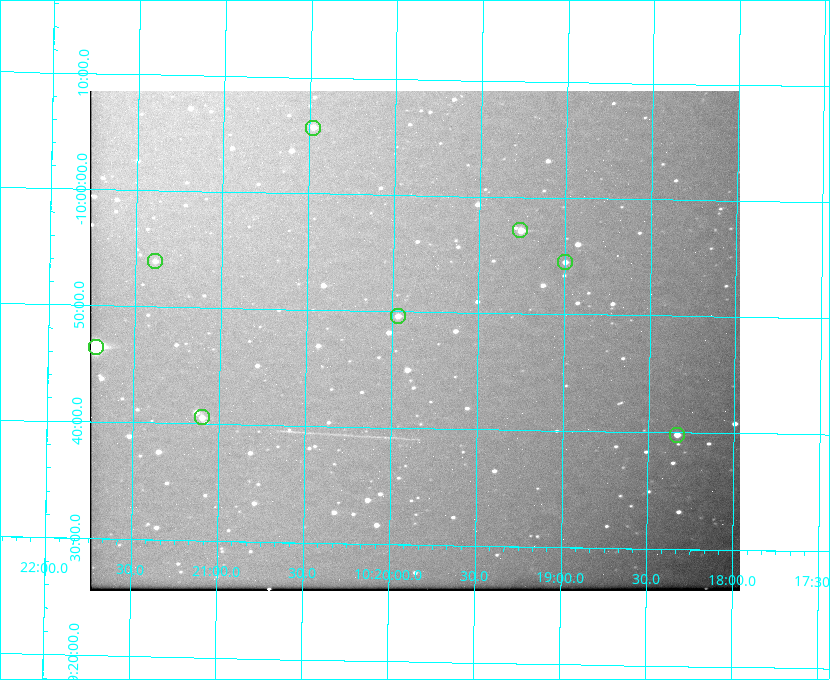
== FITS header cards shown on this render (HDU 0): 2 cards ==
NAXIS1  =                  650 / Width of table row in bytes
NAXIS2  =                  500 / Number of rows in table

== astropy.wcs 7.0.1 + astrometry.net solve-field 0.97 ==
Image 650 x 500 px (HDU 0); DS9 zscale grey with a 90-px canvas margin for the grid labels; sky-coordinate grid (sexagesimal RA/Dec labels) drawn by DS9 from the SOLVED WCS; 8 Tycho-2 reference stars matched to detected sources circled (green)
Header WCS: none
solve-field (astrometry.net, Tycho-2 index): SOLVED blind (the file carries no WCS)
Solved WCS: RA---TAN-SIP/DEC--TAN-SIP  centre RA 10:19:52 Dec -09:48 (154.97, -9.79 deg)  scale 5.17 arcsec/px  FOV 56.0' x 43.0'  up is +179 deg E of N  parity flipped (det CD > 0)
(file carries no celestial WCS; the grid is the blind solution)
Tycho-2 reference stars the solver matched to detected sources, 8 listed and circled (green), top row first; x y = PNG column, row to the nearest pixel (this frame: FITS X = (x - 90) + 1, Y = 500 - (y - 91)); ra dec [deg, ICRS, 3 dp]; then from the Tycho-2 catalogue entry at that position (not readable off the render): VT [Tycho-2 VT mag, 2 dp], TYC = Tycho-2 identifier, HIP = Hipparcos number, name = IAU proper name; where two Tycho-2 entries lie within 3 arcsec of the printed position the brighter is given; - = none
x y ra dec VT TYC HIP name
313 128 155.120 -10.095 10.96 5493-78-1 - -
520 230 154.815 -9.952 9.91 5490-258-1 50532 -
155 261 155.347 -9.899 11.51 5490-199-1 - -
565 262 154.750 -9.908 10.76 5490-212-1 - -
398 316 154.992 -9.826 10.90 5490-153-1 - -
96 347 155.431 -9.774 8.41 5490-124-1 50747 -
202 417 155.275 -9.676 10.79 5490-27-1 - -
677 435 154.583 -9.663 10.90 5490-13-1 - -